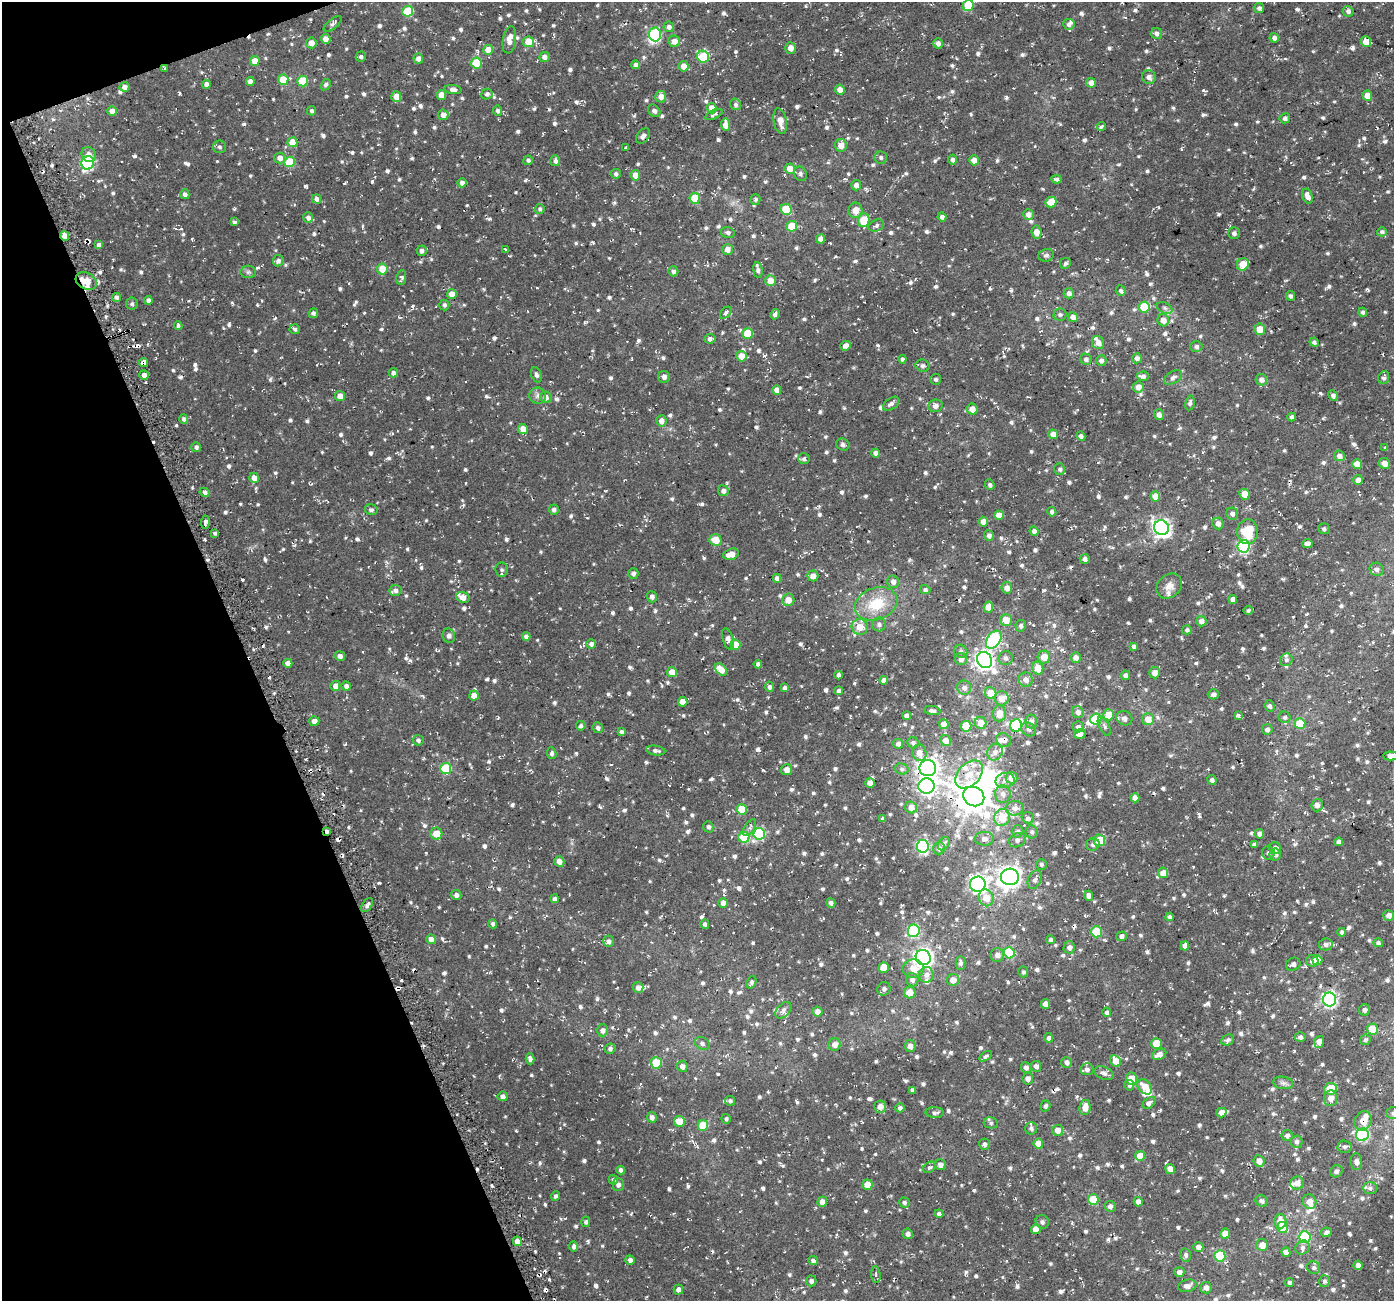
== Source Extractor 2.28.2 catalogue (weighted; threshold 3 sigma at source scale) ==
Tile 5 of 4 x 4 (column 1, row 2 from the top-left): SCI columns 26-1417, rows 2691-3989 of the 5621 x 5436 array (HDU 1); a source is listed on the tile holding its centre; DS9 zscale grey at full resolution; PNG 1396 x 1303 px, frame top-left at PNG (2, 2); each listed source drawn as its Kron ellipse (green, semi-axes under 4 px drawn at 4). Shown black and unused: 19% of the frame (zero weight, under 2 of 3 exposures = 2% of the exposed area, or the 3 px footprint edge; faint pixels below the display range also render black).
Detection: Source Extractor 2.28.2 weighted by HDU 2 'WHT'; one run over the whole footprint, this tile lists its part. Background 0.0287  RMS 0.0075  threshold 0.034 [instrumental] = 3 sigma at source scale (4.5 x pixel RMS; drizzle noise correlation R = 1.50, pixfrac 1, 0.0396/0.0396 arcsec/px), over >= 5 px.
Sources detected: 1199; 3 inside a brighter object's white glare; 18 cosmic-ray / hot-pixel residue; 1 long thin detection or spike segment (spike, bleed or trail) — neither listed nor drawn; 24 inside a brighter listed object's ellipse — not listed separately; of the other 1153, all 500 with FLUX_AUTO >= 1.73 (the completeness limit of this list) listed and drawn (653 fainter detections not listed), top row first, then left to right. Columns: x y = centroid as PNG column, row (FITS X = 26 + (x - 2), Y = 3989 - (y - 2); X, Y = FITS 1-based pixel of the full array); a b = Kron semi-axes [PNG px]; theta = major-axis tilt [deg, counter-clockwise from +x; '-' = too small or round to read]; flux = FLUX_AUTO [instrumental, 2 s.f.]
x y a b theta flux
968 5 6 5 - 24
1259 8 5 5 - 2
408 11 5 5 - 32
1348 11 5 5 - 2.5
333 24 11 5 39 2.1
1069 24 5 5 - 2.1
669 27 5 5 - 2.8
655 34 7 6 - 76
1157 34 6 5 - 3
1274 38 5 4 - 3.1
326 39 5 4 - 6.1
509 40 14 6 81 6.4
674 41 6 5 - 5.8
528 42 5 5 - 12
1366 42 5 5 - 8.6
311 43 5 5 - 6.1
938 43 5 5 - 2.9
790 48 6 5 - 5.5
488 50 5 5 - 8.2
361 57 5 5 - 1.9
544 57 5 5 - 3.9
703 57 6 6 - 37
418 58 5 5 - 4
255 61 5 4 - 8.9
476 63 5 5 - 23
636 65 4 4 - 2.9
684 66 5 5 - 7.3
165 69 3 3 - 2.4
1149 77 7 6 - 3.2
283 79 5 5 - 15
303 81 5 5 - 30
250 82 4 4 - 5.5
1091 83 5 4 - 4.7
207 84 4 4 - 2.4
326 85 6 4 59 1.9
124 87 5 4 - 3.5
453 89 8 4 -8 2.7
840 90 5 4 - 5
487 94 6 5 - 2.6
441 95 5 4 - 8.7
1367 96 5 5 - 7.1
396 97 5 5 - 6.9
661 97 6 5 - 5.5
736 104 6 5 - 1.8
712 108 5 5 - 7.1
112 111 4 4 - 6.2
312 111 5 4 - 1.8
497 111 5 4 - 2.1
654 111 7 5 -46 2.5
714 114 9 4 25 1.9
443 115 5 5 - 4.2
1285 118 5 5 - 2.6
780 121 13 6 -79 6.2
725 125 6 4 -86 6.9
1101 126 4 3 - 2.8
643 136 9 5 50 3
292 142 5 4 - 13
841 145 6 6 - 7.5
219 147 6 6 - 1.8
626 148 3 3 - 11
89 154 7 7 - 5.1
280 158 5 5 - 4.2
881 158 6 6 - 1.9
528 160 4 4 - 1.8
952 160 5 4 - 2.2
974 160 5 4 - 6.3
555 161 5 5 - 2.7
290 162 5 5 - 23
88 163 7 6 - 95
790 169 5 5 - 8.4
616 174 5 5 - 1.8
800 174 7 6 - 2
635 175 5 5 - 6.6
1057 179 5 4 - 2
462 183 4 4 - 3.5
856 185 5 5 - 3.1
185 194 5 4 - 2.3
1307 196 7 5 -74 4.8
695 198 5 5 - 27
317 199 5 4 - 3.2
755 199 5 5 - 2
1051 202 6 5 - 17
540 209 5 5 - 1.8
786 209 6 5 - 23
855 210 8 7 - 8.1
1028 214 5 5 - 4.1
942 217 4 4 - 3.1
308 218 5 5 - 3
864 220 7 5 75 19
234 222 4 3 - 2
876 225 8 5 22 2
792 226 5 5 - 19
728 232 7 5 -15 2.2
1036 232 6 5 - 6.4
1382 232 5 4 - 2
1234 233 6 5 - 2.1
65 236 4 4 - 8.3
821 239 4 4 - 4.3
99 245 4 4 - 2.7
727 249 5 5 - 5
506 250 3 3 - 14
422 251 5 5 - 2.7
1046 255 8 6 16 2
278 261 6 5 - 2.8
1065 263 6 5 - 1.9
1243 264 6 5 - 12
382 269 5 5 - 12
758 270 8 4 -84 2.1
673 271 5 5 - 2.5
248 272 8 6 0 1.7
401 277 7 5 84 2.5
86 281 11 8 -28 14
770 281 5 5 - 9.1
1121 291 5 5 - 1.8
1069 293 5 5 - 3
452 294 5 5 - 6.8
1291 296 5 4 - 2
116 297 4 4 - 2.1
148 300 4 4 - 2.7
132 304 6 6 - 1.8
444 305 5 5 - 1.8
1144 307 5 5 - 27
1165 308 8 5 -27 1.9
1363 312 4 4 - 1.9
313 313 5 4 - 2
726 313 7 4 48 3.2
775 314 5 4 - 2.4
1060 314 6 6 - 1.9
1073 317 5 5 - 4.4
1163 320 6 6 - 5.9
178 326 4 4 - 1.7
295 329 5 5 - 1.7
1260 329 5 5 - 11
747 333 5 5 - 23
710 339 6 4 7 2.2
1314 342 5 4 - 2.1
1098 343 7 6 - 5.1
846 346 5 4 - 4.5
1196 347 6 5 - 2.3
741 356 5 5 - 9.7
1137 358 5 5 - 2.9
902 359 4 4 - 1.7
1086 359 6 5 - 2.6
1101 360 6 5 - 3
143 362 5 4 - 15
923 366 7 6 - 2.2
393 373 4 4 - 2.1
144 375 5 4 - 3.2
536 375 8 5 -69 2.1
1143 376 6 4 1 2.9
664 377 6 6 - 2.6
1173 377 10 6 31 2.3
1384 378 7 5 71 2.1
936 379 5 5 - 1.9
1261 380 6 5 - 3.3
1138 387 5 5 - 5.3
777 390 4 4 - 5.4
1333 395 5 4 - 2.4
340 396 5 5 - 5.9
538 396 8 8 - 2.8
546 397 6 5 - 3.5
1190 403 7 4 78 2
891 404 9 5 36 2.5
935 406 7 6 - 3.2
972 409 5 5 - 7.2
1159 415 5 5 - 4.2
1291 417 4 3 - 2.2
184 419 5 4 - 2
661 421 5 5 - 5.1
523 429 5 5 - 7.6
1053 434 5 5 - 6.3
1081 436 5 4 - 2
843 445 7 6 - 1.9
196 447 5 5 - 2
1385 447 3 3 - 2.1
875 453 4 4 - 2.3
1339 456 5 5 - 3.5
804 459 6 5 - 2
1385 463 6 5 - 5.5
1357 464 5 5 - 9.6
1060 469 6 5 - 1.8
254 478 5 4 - 6
1358 480 5 4 - 4.2
990 485 5 4 - 1.9
723 491 5 5 - 2.7
205 492 5 4 - 2.6
1244 494 5 5 - 12
1155 496 5 4 - 10
371 510 6 5 - 1.9
554 510 5 5 - 2.1
1052 512 4 4 - 2.5
1232 514 6 6 - 2.3
999 515 4 4 - 7.5
205 522 7 3 85 3.4
983 522 5 5 - 5.1
1218 523 6 5 - 4.2
1161 528 8 7 - 280
1324 529 6 5 - 1.8
1034 531 5 4 - 3.5
1247 532 12 10 -90 27
215 533 4 3 - 1.7
989 535 5 5 - 2.9
715 540 6 5 - 12
1307 543 5 4 - 3.3
1244 546 6 6 - 110
731 554 8 5 16 6.6
1085 559 5 4 - 3
1377 569 7 6 - 2.5
502 570 7 6 - 1.8
633 574 5 5 - 2.5
813 576 5 5 - 5.3
777 578 4 4 - 3
893 582 6 5 - 4
1169 586 14 11 44 5.7
1007 588 5 5 - 4.4
395 590 6 5 - 2.6
925 590 5 4 - 1.9
463 597 7 5 -23 4.9
652 597 6 5 - 2.2
1233 599 4 4 - 2.8
788 600 6 6 - 7
876 604 22 16 20 25
988 607 5 4 - 9.5
1248 611 4 4 - 1.9
1006 620 6 6 - 11
1201 621 5 5 - 3.1
879 624 7 7 - 2.4
1021 626 6 5 - 2.2
860 627 8 7 - 9.3
1187 630 5 4 - 2
449 636 7 6 - 2.8
526 636 4 4 - 2.9
728 639 11 5 -73 4.1
994 640 10 6 56 80
591 644 5 4 - 2.6
735 645 5 5 - 13
1134 646 4 4 - 2.2
961 651 7 6 - 2.2
340 656 5 4 - 3.6
1044 657 6 6 - 9.7
1006 658 7 7 - 2.3
1076 658 5 5 - 3.9
961 659 6 6 - 4
985 660 8 7 - 320
1286 660 7 6 - 1.9
288 663 4 4 - 4.5
758 664 4 4 - 2.6
1038 668 6 5 - 12
721 669 7 4 -50 8.4
672 672 5 5 - 7.3
1155 673 5 5 - 5.2
838 675 4 3 - 2.4
1125 675 5 4 - 2.7
884 680 4 4 - 3.8
1026 680 7 7 - 4.8
335 686 5 5 - 3.9
346 686 5 4 - 3
769 687 5 5 - 2.4
785 688 4 4 - 2
964 688 7 7 - 3.4
839 691 4 4 - 2.4
991 693 6 5 - 12
1213 694 5 5 - 2.8
474 695 5 4 - 7.4
1002 698 7 7 - 8.3
683 702 5 4 - 8.3
1269 706 5 5 - 2.3
932 711 8 4 -7 2.4
1078 712 6 5 - 3.7
999 713 8 6 86 8.7
1109 715 5 5 - 13
1238 715 4 3 - 1.9
907 716 4 4 - 3
1285 717 6 5 - 1.9
1124 718 8 7 - 3.8
1096 719 5 5 - 35
1148 719 6 6 - 9.1
314 721 5 5 - 4
1031 721 7 6 - 4.3
981 723 6 5 - 9.5
1300 723 5 5 - 27
944 724 5 4 - 8
581 726 5 4 - 1.8
966 726 5 5 - 28
1016 726 6 6 - 69
1104 726 10 5 -61 2
1078 727 5 5 - 2.6
598 728 5 5 - 2.1
1028 729 8 6 -41 2.2
1267 729 5 5 - 2.3
621 732 4 4 - 2
1080 734 6 4 17 5
418 740 5 5 - 2
1004 740 8 6 -39 3.5
945 741 5 5 - 6.2
913 743 6 5 - 2
898 744 5 5 - 3
656 750 10 4 -9 2.1
995 752 8 7 - 3.8
552 753 6 4 -80 1.8
919 753 8 7 - 5.4
1391 756 7 4 -2 5.6
446 768 5 5 - 39
928 768 8 8 - 360
902 769 7 5 -15 1.8
786 770 5 5 - 4.6
969 774 16 11 44 11
1012 778 6 6 - 7.2
1212 780 5 4 - 1.7
1005 781 9 7 12 3.9
870 783 5 4 - 5.7
926 786 8 7 - 240
1003 794 9 8 - 3.8
974 796 11 9 -32 1600
1135 798 4 4 - 5.3
1317 805 6 5 - 3.1
911 807 6 5 - 5.8
1015 808 9 7 2 4.7
742 810 5 5 - 21
1002 817 8 8 - 15
1028 818 6 5 - 2.7
883 819 4 4 - 2.1
708 827 6 5 - 1.8
750 828 9 5 56 2.1
327 831 3 3 - 2.2
1018 831 6 6 - 2.5
1032 832 6 6 - 1.8
436 834 6 6 - 12
759 834 6 6 - 72
1259 834 5 5 - 2.6
744 837 5 5 - 34
984 839 9 7 -2 3.4
1017 840 9 6 26 2.6
1099 840 6 5 - 18
1339 842 4 4 - 2.8
944 844 7 5 56 2.4
1093 844 7 6 - 2.4
1254 844 4 3 - 2
923 846 6 6 - 120
939 848 6 5 - 2.8
1275 848 6 5 - 3.8
1268 853 7 6 - 2.1
1275 854 6 5 - 2.8
559 861 5 5 - 5.2
1041 864 5 5 - 1.8
1163 873 5 5 - 7.7
1010 877 9 8 - 530
1035 880 10 6 69 2.8
978 884 8 7 - 230
456 895 5 5 - 2.9
1089 896 5 4 - 3.1
986 898 8 7 - 9.4
554 899 4 4 - 2.1
723 903 5 4 - 3.7
831 903 5 4 - 2.3
367 905 8 4 57 2.2
1389 915 5 5 - 3.7
1170 917 4 3 - 1.9
493 924 4 4 - 1.8
705 924 5 4 - 1.9
914 931 6 6 - 79
1096 932 5 5 - 42
1342 932 4 3 - 1.7
1121 936 5 4 - 3
431 939 5 4 - 6.4
1051 940 4 4 - 2.5
609 941 6 5 - 2.8
1378 943 5 4 - 1.9
1326 944 7 6 - 2.6
1185 946 4 4 - 4.1
1069 947 6 6 - 3.2
1009 953 5 5 - 40
997 955 7 7 - 4.1
923 957 8 7 - 370
1317 960 5 5 - 12
1312 961 6 6 - 2.9
961 963 7 5 -90 2.1
1293 964 7 6 - 2.8
884 967 5 5 - 11
913 969 11 9 -1 9.5
1023 972 5 5 - 1.8
926 975 8 7 - 3.9
912 980 6 6 - 3.3
953 980 6 6 - 5.5
751 982 6 4 69 1.8
638 988 5 5 - 3.6
884 989 7 6 - 2.3
910 992 6 6 - 8.6
1329 1000 7 6 - 170
1046 1004 5 4 - 5.7
783 1010 10 6 47 2.5
1365 1010 5 5 - 2.9
817 1011 5 5 - 4.6
1107 1012 5 4 - 1.9
1372 1029 5 5 - 23
602 1030 6 5 - 3.6
1300 1037 5 5 - 2
1048 1038 4 4 - 2.3
1228 1040 7 5 28 1.8
1365 1040 5 5 - 1.8
1319 1042 6 5 - 6.8
702 1043 8 6 -34 2
835 1044 6 6 - 4.9
1156 1044 5 5 - 18
910 1046 6 5 - 4.2
610 1049 5 5 - 2.1
1159 1054 7 5 26 4.7
986 1056 7 4 31 1.7
530 1059 5 4 - 2.8
1115 1061 6 5 - 10
1067 1062 5 5 - 2.5
656 1063 5 5 - 27
682 1066 5 5 - 4
1036 1066 5 5 - 3
1026 1067 5 5 - 2.6
1087 1069 6 6 - 2.6
1104 1073 10 6 -22 2.6
1028 1079 6 5 - 3.3
1131 1079 6 5 - 12
1283 1083 10 6 -8 2.4
1129 1085 5 4 - 1.8
1145 1087 8 6 -45 9.4
1331 1089 6 6 - 23
912 1090 4 3 - 2.2
503 1096 5 5 - 3
1331 1098 8 6 85 5.2
730 1101 5 5 - 1.9
1149 1103 7 5 39 2.8
1046 1106 5 5 - 1.8
880 1107 6 6 - 5.5
1085 1107 8 5 83 7.5
900 1108 4 4 - 2
1221 1112 5 5 - 4.6
935 1113 9 5 -3 2
1393 1113 7 6 - 2.1
652 1117 5 5 - 3
726 1119 5 4 - 1.7
679 1121 5 5 - 9.1
1363 1121 10 8 67 9.5
991 1123 7 5 -14 1.8
703 1125 5 5 - 19
1031 1128 6 6 - 2.1
1058 1130 5 5 - 5.6
1362 1135 6 6 - 85
1287 1136 5 5 - 2.6
1297 1142 6 6 - 2.5
984 1144 5 5 - 2.3
1038 1144 5 5 - 9.6
1344 1147 7 6 - 2.2
1140 1156 5 5 - 11
1259 1161 6 5 - 5.6
1356 1162 8 6 -84 3.1
941 1165 5 5 - 3.1
929 1167 7 5 37 1.8
1170 1169 5 4 - 6.5
621 1170 4 4 - 2.6
1336 1171 6 6 - 2.3
613 1180 5 4 - 1.8
1297 1183 7 6 - 4.5
618 1185 6 5 - 3
867 1185 5 5 - 11
1370 1188 7 5 -1 2.3
556 1196 5 4 - 2.1
1093 1199 5 5 - 19
1262 1201 6 5 - 2.5
822 1202 5 5 - 5.6
1138 1202 5 4 - 3.6
1310 1202 7 6 - 6.1
904 1203 5 5 - 1.9
1110 1206 5 5 - 2.8
939 1214 4 4 - 2.1
1280 1221 7 6 - 8.4
586 1222 5 4 - 1.8
1042 1222 7 6 - 2.4
1283 1227 5 5 - 21
1036 1229 5 5 - 9.6
1326 1232 5 4 - 2.6
908 1234 5 5 - 2.9
1225 1234 5 5 - 8.8
1305 1237 6 5 - 57
517 1241 5 4 - 5.8
1262 1245 6 6 - 7.8
574 1247 5 4 - 2.7
1198 1247 5 5 - 3.8
1303 1247 8 6 39 2.2
1286 1252 5 4 - 4.1
1186 1255 7 5 -75 2.2
1220 1256 5 5 - 33
630 1260 5 4 - 2.8
813 1260 5 4 - 2.2
1358 1265 4 4 - 4.7
1314 1268 7 6 - 1.9
1179 1272 5 5 - 3.6
876 1275 8 4 -84 1.7
811 1281 5 5 - 2.4
1324 1281 6 5 - 1.7
1290 1282 4 4 - 1.9
1187 1286 9 6 14 3.6
1206 1287 6 5 - 4
678 1290 5 4 - 3.6
Overlapping masked pixels (flux is a lower limit): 8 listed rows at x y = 165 69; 65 236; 86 281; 143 362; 205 522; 1004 740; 327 831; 1363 1121
Isophote crosses this tile's border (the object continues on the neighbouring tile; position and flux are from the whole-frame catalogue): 3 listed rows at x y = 968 5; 1391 756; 1393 1113